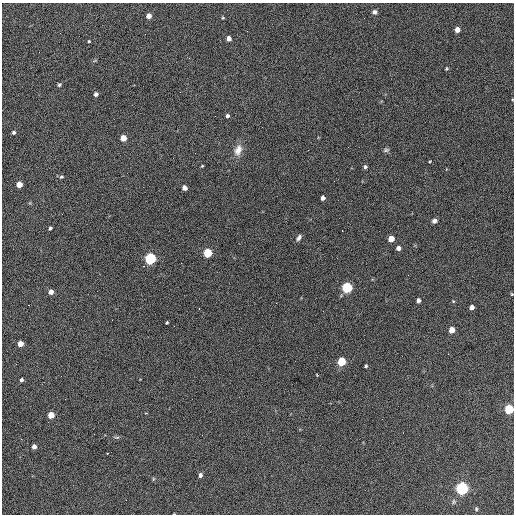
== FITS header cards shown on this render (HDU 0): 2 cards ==
NAXIS1  =                  512 / Axis length
NAXIS2  =                  512 / Axis length

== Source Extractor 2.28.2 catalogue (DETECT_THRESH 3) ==
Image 512 x 512 px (HDU 0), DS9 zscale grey, 1 PNG px = 1 image px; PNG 516 x 516 px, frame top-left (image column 1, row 512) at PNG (2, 3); no overlay
Background 597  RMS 26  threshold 79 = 3 sigma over >= 5 px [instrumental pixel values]
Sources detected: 59; all 59 listed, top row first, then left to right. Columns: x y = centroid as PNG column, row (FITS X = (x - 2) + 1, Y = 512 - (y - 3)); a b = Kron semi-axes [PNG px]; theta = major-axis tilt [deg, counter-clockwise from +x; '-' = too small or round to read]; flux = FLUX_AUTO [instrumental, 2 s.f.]
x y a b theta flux
374 12 6 5 - 4900
149 16 4 4 - 13000
223 18 3 3 - 1700
364 18 2 2 - 1400
457 30 4 4 - 15000
247 31 3 2 - 1900
229 38 4 4 - 9900
89 41 3 3 - 1600
446 68 4 3 - 1800
59 85 5 4 - 2700
96 94 4 4 - 6000
215 116 2 2 - 720
227 116 4 4 - 3700
14 132 4 4 - 3300
123 138 5 4 - 27000
238 150 15 9 72 16000
386 150 8 5 15 3500
430 161 3 2 - 1300
202 166 3 2 - 1500
365 167 4 4 - 3700
61 177 6 4 18 2600
19 184 5 4 - 25000
185 188 5 4 - 8300
323 198 4 4 - 6700
434 221 6 5 - 5100
50 228 4 3 - 3100
342 231 2 2 - 1200
299 238 7 4 55 5200
391 239 5 4 - 26000
398 248 4 4 - 9100
208 253 5 5 - 110000
150 259 5 5 - 320000
144 266 3 3 - 1600
408 275 2 2 - 810
347 287 5 5 - 240000
51 292 4 4 - 12000
512 294 4 4 - 1500
418 300 4 4 - 6600
453 301 5 4 - 1600
276 303 2 2 - 1100
472 307 4 4 - 9500
199 309 2 2 - 1100
167 323 3 2 - 1800
452 330 5 4 - 26000
20 344 4 4 - 20000
342 361 5 5 - 110000
16 364 2 2 - 910
366 366 3 3 - 2600
21 380 4 3 - 3700
65 399 2 2 - 980
509 409 5 5 - 160000
51 415 5 4 - 35000
117 437 8 4 -7 2800
34 447 4 4 - 9200
107 453 3 2 - 5200
200 475 5 4 - 5000
153 479 6 3 72 1800
462 488 5 5 - 520000
476 509 5 4 - 2300
At the frame edge (FLAGS 8, measured only in part): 2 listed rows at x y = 512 294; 509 409